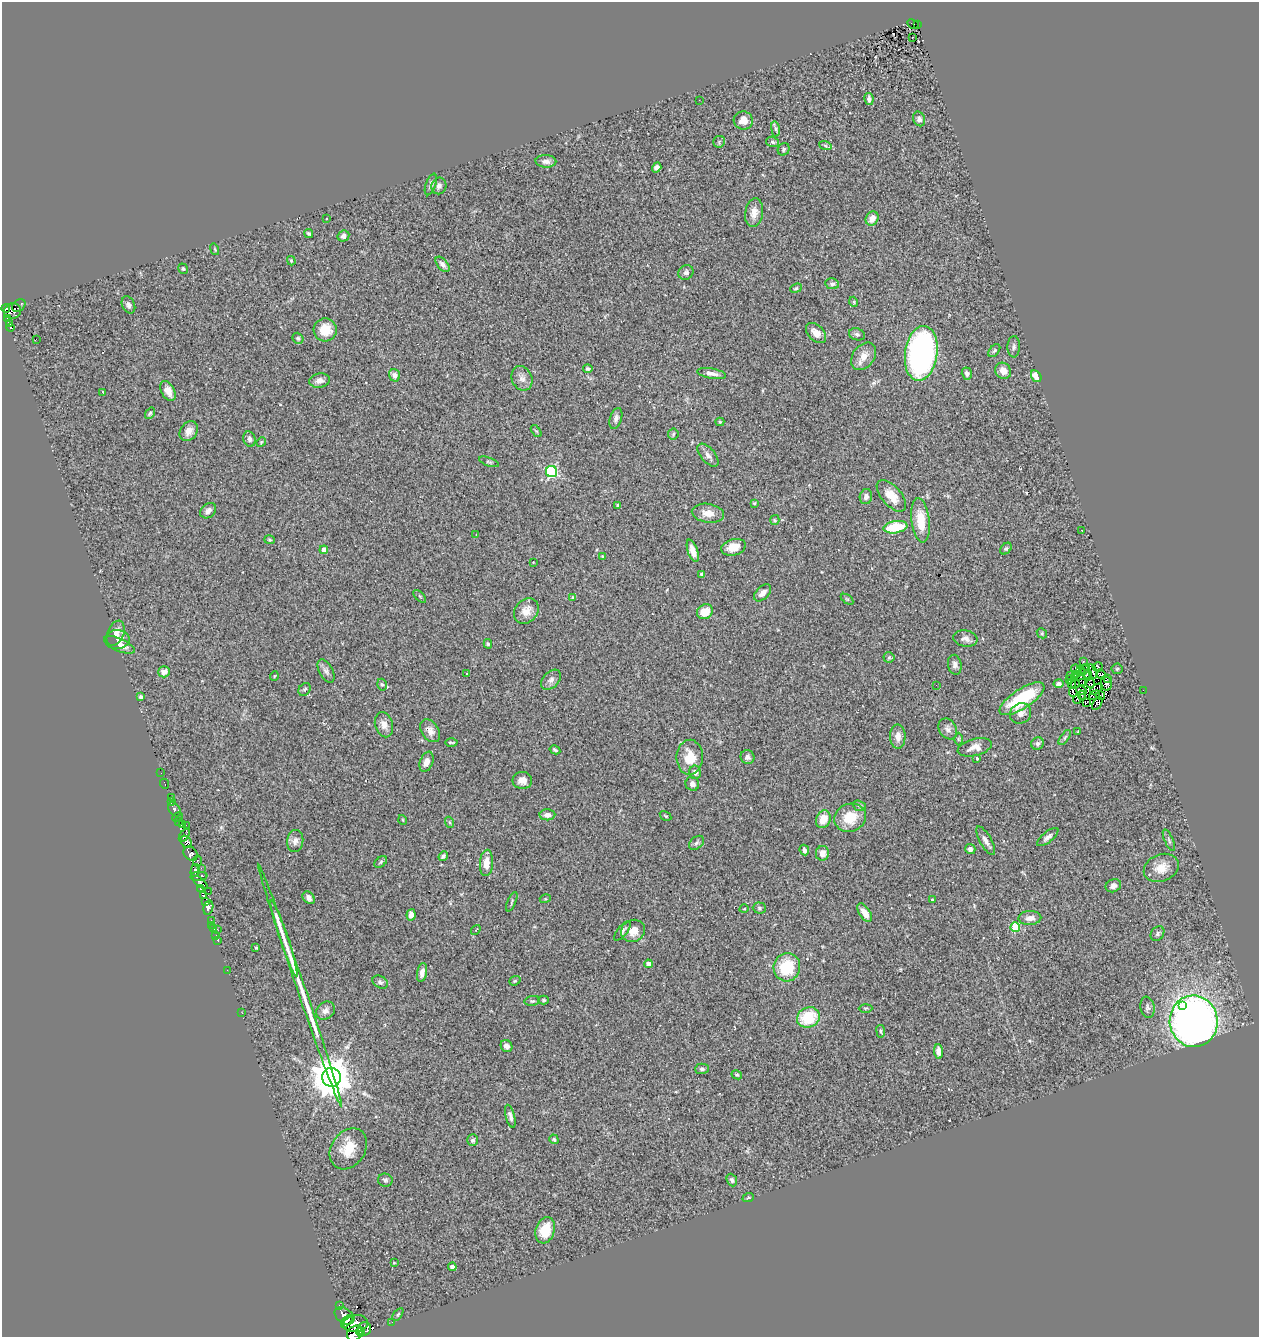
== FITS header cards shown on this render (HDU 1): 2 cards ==
NAXIS1  =                 1257
NAXIS2  =                 1335

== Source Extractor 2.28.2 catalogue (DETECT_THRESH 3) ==
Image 1257 x 1335 px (HDU 1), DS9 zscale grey, 1 PNG px = 1 image px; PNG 1261 x 1339 px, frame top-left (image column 1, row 1335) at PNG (2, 2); each listed source drawn as its Kron ellipse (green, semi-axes under 4 px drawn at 4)
Background 0.562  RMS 0.075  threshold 0.225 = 3 sigma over >= 5 px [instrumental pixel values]
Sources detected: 270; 5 with non-positive FLUX_AUTO (blend fragments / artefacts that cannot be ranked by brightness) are neither listed nor drawn; the other 265 listed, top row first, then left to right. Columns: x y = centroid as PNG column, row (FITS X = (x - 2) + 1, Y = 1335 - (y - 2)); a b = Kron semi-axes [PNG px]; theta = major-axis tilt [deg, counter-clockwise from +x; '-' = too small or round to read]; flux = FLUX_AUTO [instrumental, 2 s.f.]
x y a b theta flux
913 24 6 2 -27 8.7
918 25 3 2 - 7.2
913 37 2 2 - 3.4
869 99 6 4 -81 15
699 100 2 2 - 4.4
919 119 7 6 - 16
743 120 10 9 - 42
775 129 8 4 -82 10
719 142 6 6 - 9.7
773 142 7 5 -17 11
825 145 6 4 -20 7.9
784 149 6 5 - 9.5
546 161 10 6 -2 24
657 167 5 4 - 19
431 184 11 5 70 16
439 186 8 7 - 17
754 213 14 9 81 43
872 218 7 6 - 45
326 219 2 2 - 3.7
309 234 5 3 - 7.9
343 236 6 5 - 20
215 249 6 3 -70 5.4
291 261 5 3 - 5.7
442 264 9 5 -49 18
183 269 5 4 - 7.6
686 272 8 7 - 17
832 284 7 5 -11 13
796 288 6 4 22 7.3
854 302 5 3 - 4.5
19 305 7 5 40 22
128 305 9 6 -65 18
6 308 4 3 - 57
12 311 9 8 - 180
8 319 3 3 - 65
9 324 4 3 - 75
10 328 4 3 - 34
325 330 11 11 - 88
816 333 12 7 -45 49
857 334 8 6 -19 12
298 338 6 5 - 9.1
36 340 4 2 - 5.2
1014 347 11 6 88 14
994 350 7 4 51 8.7
921 353 27 16 82 1400
864 356 15 10 53 56
588 369 5 4 - 8.4
1003 371 8 7 - 45
712 373 15 5 -9 29
967 374 6 5 - 16
394 375 6 5 - 25
1036 376 6 4 -57 56
522 378 13 10 -67 31
319 381 10 7 10 27
168 391 11 6 -64 39
103 392 3 2 - 5.2
150 413 6 4 54 7.5
616 418 11 6 72 18
720 422 4 4 - 5.9
189 431 11 8 54 35
536 431 7 3 -52 6.7
673 434 6 5 - 7.4
249 439 8 6 -77 14
261 442 5 4 - 5.5
708 455 14 7 -50 26
489 462 10 4 -19 8.7
551 472 5 5 - 560
891 496 19 9 -48 78
866 497 8 6 78 19
754 503 4 3 - 5.1
618 505 3 3 - 6.5
208 511 9 6 40 23
708 513 16 9 -8 55
775 520 5 4 - 6.6
920 520 22 9 -83 120
895 527 12 6 9 180
1082 531 3 2 - 6.8
476 534 2 2 - 2.5
269 540 5 4 - 6.8
733 547 12 8 16 69
1006 549 6 5 - 8.9
324 550 4 4 - 42
693 551 12 5 -71 45
602 556 4 4 - 5.7
533 562 2 2 - 2.6
702 574 4 4 - 16
763 593 10 6 44 32
420 596 8 3 -45 6.3
572 597 4 2 - 3.7
847 599 7 4 -35 6.9
526 611 14 11 51 50
705 612 8 7 - 76
116 633 13 8 67 36
1042 633 5 4 - 7.7
965 639 12 8 -9 24
117 640 12 9 1 34
488 644 5 3 - 7.3
119 645 16 6 -23 31
889 657 5 5 - 7.5
1083 661 3 2 - 15
955 665 10 7 -80 20
1097 667 5 4 - 16
1086 668 3 3 - 8.4
1076 669 4 2 - 11
1081 669 3 2 - 5.3
1084 669 3 2 - 7.4
1117 669 5 5 - 5.8
326 671 12 7 -62 19
1093 671 7 2 -72 5
164 672 6 5 - 32
1083 672 3 2 - 0.83
467 673 2 2 - 4
1076 674 3 2 - 10
1087 674 5 2 - 0.45
1071 675 2 2 - 3.3
1101 675 4 2 - 6.1
274 676 5 3 - 3.8
1074 678 4 2 - 9.9
1070 679 2 2 - 4.3
1107 679 3 2 - 360
551 680 12 7 46 22
1071 683 3 2 - 5.6
1083 683 4 2 - 4.1
1059 684 5 4 - 16
1075 684 4 2 - 6.3
1090 684 4 2 - 8.8
1106 684 7 5 -81 7.6
382 685 6 4 -73 8.9
936 685 2 2 - 2.3
305 689 7 5 51 8.8
1096 689 7 4 37 15
1081 690 5 3 - 13
1143 690 2 2 - 43
1073 692 4 2 - 0.43
1082 695 4 2 - 4.5
1094 695 6 2 32 5.4
1100 696 4 2 - 8.3
141 697 3 3 - 15
1022 699 26 9 33 290
1077 699 4 2 - 7.6
1086 703 4 2 - 5.1
1097 703 7 4 57 0.0062
1021 713 11 10 - 38
384 725 13 9 -75 34
948 729 11 8 -57 22
430 731 13 8 -56 34
1078 731 3 2 - 3.2
898 736 12 8 -88 35
1065 738 8 3 55 7.7
958 739 6 4 90 6.6
451 742 6 2 -1 6.5
1037 743 6 6 - 13
975 747 17 8 14 43
555 750 5 4 - 8.8
690 757 17 13 89 100
747 757 7 7 - 19
977 758 4 3 - 5.5
426 762 10 6 69 34
695 772 7 6 - 18
161 773 2 2 - 4.7
522 780 10 8 -8 36
165 784 5 2 - 8
692 784 7 6 - 20
172 797 4 2 - 6.8
171 802 3 2 - 40
859 806 7 5 -22 8.4
175 809 8 5 -48 120
547 815 8 5 0 26
666 816 6 3 -32 4.8
177 817 5 3 - 110
850 818 16 14 18 110
823 819 9 7 67 70
403 820 5 3 - 4
179 822 4 2 - 150
449 822 6 3 -71 7
182 824 4 3 - 29
186 825 2 2 - 7.5
184 835 7 3 54 250
1048 837 13 5 39 22
1169 840 11 4 -66 11
295 841 11 8 85 28
986 841 16 5 -60 26
186 842 7 5 -55 360
696 843 8 5 40 13
970 849 5 5 - 19
804 850 5 4 - 13
822 853 7 6 - 33
191 854 8 6 -46 290
443 856 5 4 - 11
197 861 5 3 - 19
381 862 7 4 37 8.2
486 863 13 6 86 53
201 868 3 2 - 9.8
1161 868 18 13 24 71
195 870 6 4 76 240
199 876 8 4 6 220
200 882 9 4 -38 200
1113 886 8 6 23 21
200 889 3 2 - 35
208 891 2 2 - 5.7
203 896 4 3 - 300
309 898 7 5 -49 18
545 899 5 3 - 4.6
932 900 3 2 - 4.6
206 902 4 2 - 60
512 902 10 2 67 6.8
208 908 7 4 75 200
759 908 6 5 - 9.4
744 909 4 3 - 3.4
865 913 10 5 -57 50
411 915 5 4 - 30
1030 918 11 7 3 32
211 920 3 2 - 11
212 925 2 2 - 8.4
1015 927 5 4 - 190
214 929 3 2 - 6
218 930 3 2 - 28
476 930 5 3 - 4.2
622 931 12 5 52 14
633 931 12 11 - 56
1157 934 8 6 52 13
216 935 2 2 - 9.3
284 938 40 2 -71 84
218 941 4 2 - 11
256 948 4 3 - 7.1
648 964 4 4 - 31
787 967 14 13 - 190
227 970 2 2 - 10
422 972 9 5 79 28
515 981 6 4 21 6.2
380 982 8 6 -29 13
300 985 128 4 -71 310
544 1000 5 4 - 6.2
532 1001 8 5 8 9.1
1182 1005 3 3 - 41
1147 1007 11 7 -80 16
866 1008 7 3 1 6.1
325 1011 10 8 40 26
242 1013 2 2 - 2.5
808 1017 12 10 24 190
1194 1021 26 24 -85 2900
881 1031 6 4 -82 8.1
506 1046 6 5 - 26
939 1052 7 4 -87 41
702 1069 7 5 2 10
737 1075 5 3 - 6.7
332 1077 9 9 - 14000
510 1116 12 4 -75 19
554 1139 5 4 - 8.1
472 1140 6 5 - 12
348 1149 22 17 56 120
385 1180 7 6 - 12
732 1180 6 5 - 12
748 1198 6 3 19 5.5
545 1230 13 9 72 120
394 1263 2 2 - 4
452 1267 4 4 - 27
340 1306 3 2 - 44
398 1314 7 3 54 5.8
344 1316 11 7 -35 780
347 1321 7 2 49 240
392 1322 2 2 - 6.9
356 1324 12 8 10 330
364 1329 7 6 - 65
361 1332 4 3 - 250
355 1333 9 7 36 310
At the frame edge (FLAGS 8, measured only in part): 1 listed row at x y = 355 1333
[5 non-positive-flux detections neither listed nor drawn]